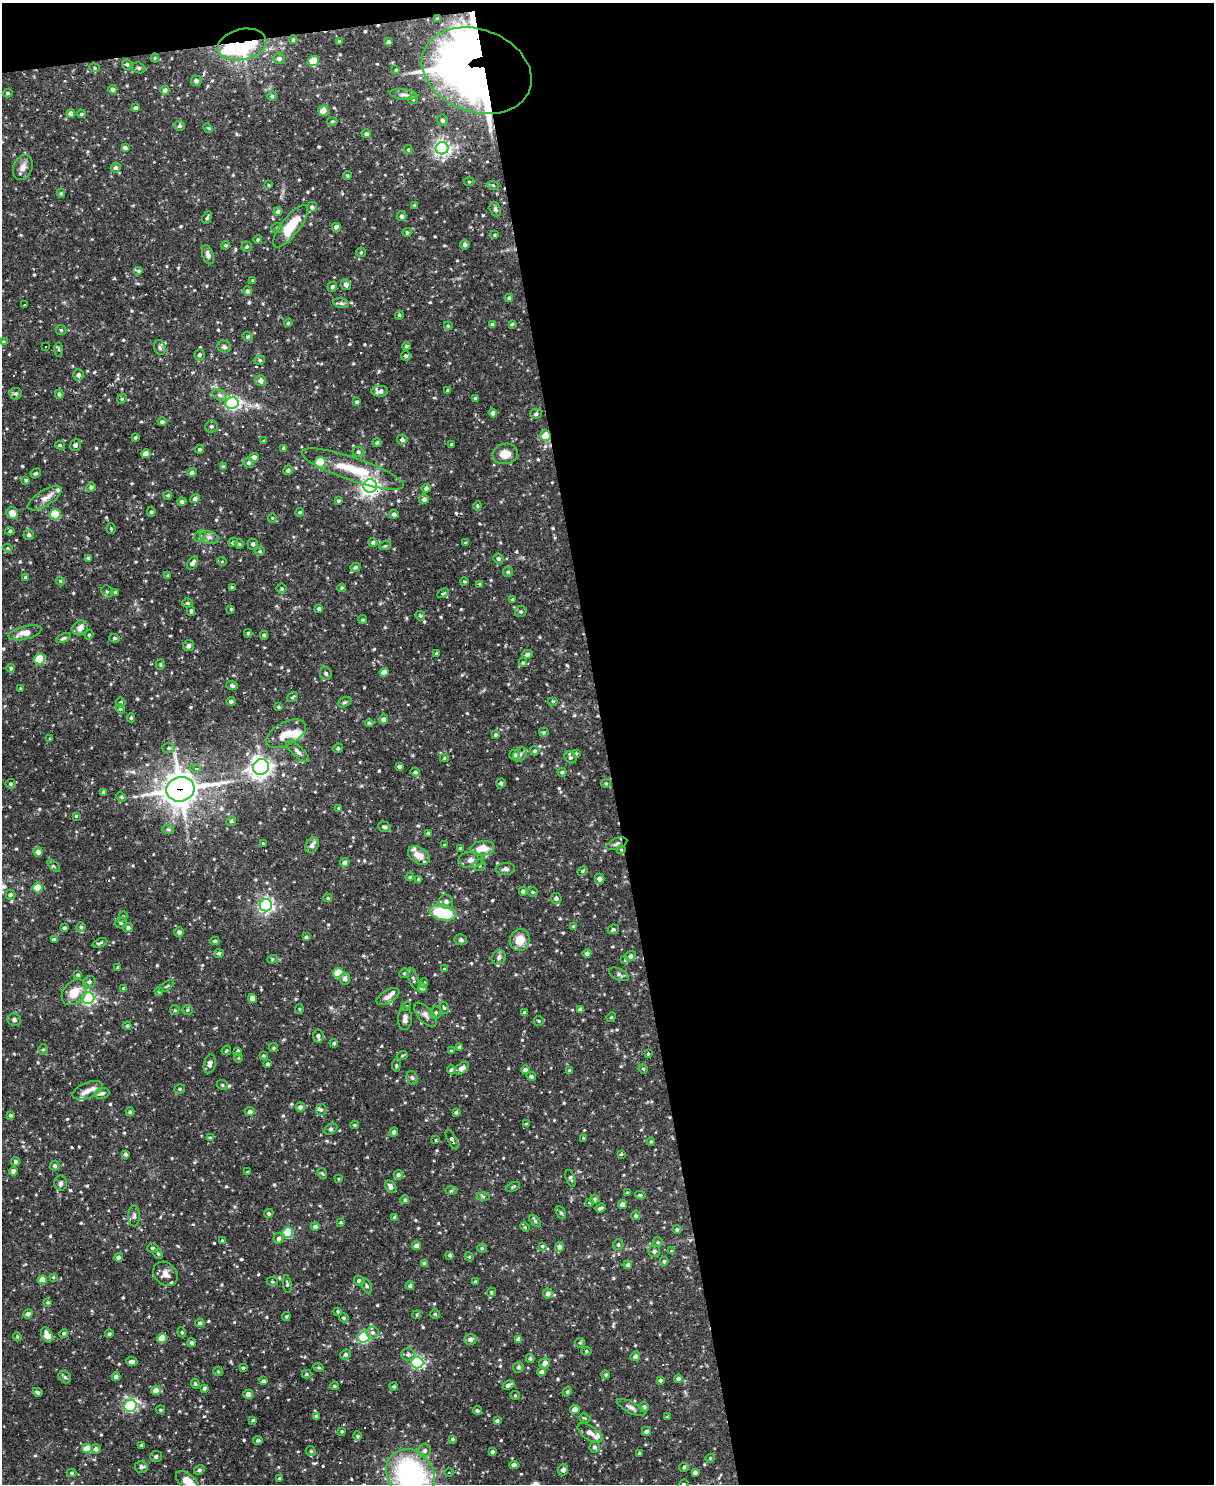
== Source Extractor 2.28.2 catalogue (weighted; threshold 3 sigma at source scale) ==
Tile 4 of 4 x 3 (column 4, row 1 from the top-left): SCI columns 3635-4846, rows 3211-4692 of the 4846 x 4826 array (HDU 1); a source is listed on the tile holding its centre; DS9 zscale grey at full resolution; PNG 1216 x 1486 px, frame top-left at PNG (2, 3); each listed source drawn as its Kron ellipse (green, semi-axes under 4 px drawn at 4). Shown black and unused: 51% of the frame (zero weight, under 2 of 3 exposures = <1% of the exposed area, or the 3 px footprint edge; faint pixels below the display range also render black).
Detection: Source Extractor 2.28.2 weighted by HDU 2 'WHT'; one run over the whole footprint, this tile lists its part. Background 0.091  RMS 0.0031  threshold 0.0137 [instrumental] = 3 sigma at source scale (4.5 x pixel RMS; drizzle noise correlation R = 1.50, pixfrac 1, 0.05/0.05 arcsec/px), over >= 5 px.
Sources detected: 630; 2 inside a brighter object's white glare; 3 cosmic-ray / hot-pixel residue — neither listed nor drawn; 14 inside a brighter listed object's ellipse — not listed separately; of the other 611, all 500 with FLUX_AUTO >= 0.337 (the completeness limit of this list) listed and drawn (111 fainter detections not listed), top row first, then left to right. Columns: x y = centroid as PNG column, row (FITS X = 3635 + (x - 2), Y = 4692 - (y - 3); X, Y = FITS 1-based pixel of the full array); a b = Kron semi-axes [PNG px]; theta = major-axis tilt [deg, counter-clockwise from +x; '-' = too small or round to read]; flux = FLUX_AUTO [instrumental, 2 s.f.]
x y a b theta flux
438 19 3 3 - 0.46
293 40 4 3 - 0.53
339 41 3 3 - 0.57
389 42 4 3 - 0.73
242 44 24 15 13 32
155 58 4 4 - 0.36
279 59 6 5 - 1.2
313 61 5 5 - 12
127 64 5 4 - 0.57
94 68 5 4 - 0.37
139 68 7 5 -18 0.64
396 70 4 3 - 0.34
477 71 56 41 -20 310
196 81 5 5 - 0.94
113 89 4 4 - 0.79
165 90 4 4 - 1.1
8 93 5 4 - 0.5
404 94 14 5 -6 1.3
272 96 5 4 - 0.54
413 99 5 4 - 0.47
135 108 4 4 - 0.71
323 111 5 5 - 7.2
71 114 4 4 - 1.5
81 114 4 3 - 0.48
442 120 6 5 - 1
332 122 5 3 - 0.41
180 126 5 5 - 0.72
208 128 5 4 - 0.34
366 134 5 4 - 0.81
125 148 4 3 - 1
442 148 6 6 - 100
408 149 4 4 - 0.35
23 167 13 9 66 1.9
116 168 5 5 - 0.81
347 176 4 4 - 0.44
469 182 5 3 - 0.35
269 185 3 3 - 0.36
493 185 6 3 -20 0.4
61 193 4 4 - 0.37
414 205 4 3 - 0.35
312 207 5 5 - 0.8
495 209 7 5 -70 0.66
278 211 4 4 - 0.78
402 216 5 4 - 0.92
207 218 6 4 63 0.47
290 226 26 9 52 9.3
336 227 4 4 - 1.5
277 228 6 5 - 0.58
407 232 4 4 - 0.63
494 235 4 4 - 0.37
258 240 4 3 - 0.38
226 245 4 4 - 0.42
465 245 5 4 - 0.66
247 246 5 5 - 0.46
361 252 5 4 - 0.39
208 255 10 5 -72 1.2
139 271 5 4 - 0.39
253 280 4 4 - 0.38
346 284 5 5 - 1.3
332 287 5 4 - 0.57
247 291 5 4 - 0.63
509 298 4 4 - 0.64
341 303 8 5 -14 0.83
24 305 3 2 - 0.51
399 315 4 4 - 0.34
288 323 4 4 - 0.46
492 324 4 3 - 0.82
512 324 4 3 - 0.42
448 326 4 4 - 0.34
61 330 5 5 - 0.46
248 336 5 4 - 0.5
3 342 4 3 - 0.36
406 346 4 3 - 0.5
45 347 3 3 - 2.8
224 347 7 6 - 0.86
160 348 7 5 -73 0.84
59 350 7 4 -89 0.43
200 355 5 5 - 0.83
406 356 5 5 - 0.71
260 360 5 4 - 0.52
78 375 5 5 - 1
261 381 5 5 - 1.5
448 390 4 3 - 0.39
380 391 8 5 3 1.6
16 394 6 6 - 0.7
59 394 4 4 - 0.57
220 395 8 5 -26 0.93
475 398 3 3 - 0.36
122 399 5 4 - 0.38
357 402 4 3 - 0.46
232 403 6 6 - 61
493 413 4 4 - 1.5
536 414 6 5 - 0.87
162 422 4 4 - 0.76
211 426 6 6 - 0.7
545 435 5 5 - 6.8
135 437 3 3 - 0.43
402 439 5 5 - 1
264 441 3 3 - 0.41
377 442 4 4 - 0.47
451 444 3 3 - 0.41
60 445 5 4 - 0.42
75 445 6 5 - 0.86
284 448 4 3 - 0.57
199 449 4 4 - 0.41
358 452 6 5 - 0.65
146 454 4 4 - 3.2
505 454 13 10 8 3.6
254 457 4 4 - 1.9
320 462 5 5 - 14
249 463 5 5 - 0.66
223 466 4 4 - 0.47
353 469 54 11 -19 12
288 470 5 4 - 0.83
192 472 5 4 - 0.72
36 473 5 4 - 0.5
26 480 4 3 - 0.56
370 486 7 6 - 150
91 487 5 4 - 0.71
426 488 4 4 - 0.87
168 495 4 4 - 0.46
45 498 19 7 32 2.4
195 498 5 4 - 0.87
424 499 5 4 - 1
182 501 4 4 - 0.72
338 501 4 3 - 0.42
477 506 4 4 - 0.38
151 512 5 4 - 0.43
300 512 4 3 - 0.44
12 513 6 6 - 2.6
55 514 5 5 - 14
394 514 5 4 - 0.98
272 518 4 4 - 0.35
111 528 5 4 - 0.36
10 531 5 4 - 0.55
29 535 5 5 - 0.73
200 536 6 5 - 0.65
209 537 9 6 -17 1.1
233 542 5 4 - 0.73
373 542 4 4 - 0.63
466 543 4 3 - 0.44
239 544 4 4 - 0.58
253 544 5 5 - 0.8
385 546 6 3 18 0.38
8 548 5 4 - 0.34
260 551 5 4 - 0.55
88 558 4 3 - 0.44
498 558 5 4 - 0.57
222 561 5 4 - 0.35
193 563 7 4 59 1.2
355 567 5 4 - 0.69
508 572 5 5 - 0.58
168 575 4 3 - 0.34
26 577 4 3 - 0.8
60 581 4 4 - 0.36
464 581 4 3 - 0.36
479 584 4 2 - 0.41
232 588 4 3 - 0.48
342 588 4 3 - 0.4
282 589 5 5 - 0.43
107 591 6 5 - 0.55
116 592 4 3 - 0.44
443 593 6 3 27 0.35
512 600 4 4 - 0.45
188 603 5 4 - 0.59
319 608 4 3 - 0.72
231 609 3 3 - 0.35
191 611 5 4 - 0.5
521 611 6 5 - 0.62
420 616 5 4 - 0.47
363 620 5 4 - 0.46
80 628 8 7 - 2.1
25 633 17 6 14 3
248 633 4 4 - 0.47
89 635 5 4 - 0.41
264 635 4 4 - 0.51
63 638 8 4 24 0.54
115 638 5 4 - 0.44
188 646 5 5 - 1
436 653 4 3 - 0.36
527 654 5 4 - 0.85
40 659 5 5 - 17
523 662 4 4 - 0.39
160 665 5 4 - 0.46
11 668 4 4 - 0.55
384 672 4 4 - 2.8
326 673 6 5 - 0.69
232 685 6 4 -21 0.75
21 689 3 3 - 0.36
292 697 6 4 36 0.37
231 701 4 4 - 0.69
553 701 5 3 - 0.35
345 702 7 4 26 0.58
121 703 5 5 - 0.68
278 707 3 3 - 0.43
120 709 5 4 - 0.44
131 718 4 4 - 0.47
383 719 5 5 - 1.1
369 723 4 4 - 0.61
544 732 5 4 - 0.47
286 734 22 11 28 4.8
496 735 4 4 - 0.55
50 739 3 3 - 0.35
169 748 6 5 - 0.69
338 748 5 4 - 0.54
298 751 14 5 -42 1.2
535 751 5 4 - 0.51
576 753 3 3 - 0.38
520 754 8 6 48 0.9
515 755 5 5 - 0.93
570 757 6 5 - 0.63
444 758 4 4 - 0.38
399 766 4 4 - 0.78
261 767 8 7 - 180
196 768 5 4 - 0.68
415 772 5 4 - 0.56
562 772 4 4 - 0.53
501 783 5 4 - 0.65
606 783 4 4 - 0.35
11 784 5 5 - 0.57
180 789 14 12 15 500
104 792 4 3 - 0.8
121 797 5 4 - 0.48
339 808 4 3 - 0.49
76 816 3 3 - 0.38
231 821 5 4 - 0.41
384 827 6 5 - 0.67
168 829 6 4 -17 0.49
428 833 4 3 - 0.63
263 844 3 2 - 0.47
617 844 11 5 21 1
312 845 8 6 56 1.6
445 845 3 3 - 0.43
460 848 3 3 - 0.55
482 848 12 7 7 4.4
621 850 4 4 - 0.34
38 852 5 4 - 2
419 855 12 8 -34 3.8
471 860 12 8 3 1.8
345 862 5 4 - 1.2
479 865 6 6 - 0.79
54 866 7 4 -44 0.46
505 869 9 6 4 0.96
582 871 5 4 - 0.43
410 877 4 4 - 0.37
419 879 4 3 - 0.47
599 879 5 4 - 1.4
37 888 5 5 - 5.4
523 891 4 4 - 0.83
533 892 5 4 - 0.46
10 895 5 5 - 0.61
328 898 4 4 - 0.45
556 898 5 5 - 0.81
446 902 7 6 - 1.2
266 905 6 6 - 84
443 912 13 7 -13 17
123 917 5 4 - 0.55
121 923 5 5 - 0.61
573 926 3 3 - 0.35
81 927 4 4 - 0.44
128 927 5 4 - 0.78
64 928 3 3 - 0.63
613 929 5 4 - 0.54
179 932 5 4 - 0.99
306 937 3 3 - 0.49
54 940 4 3 - 0.79
461 940 6 5 - 0.77
520 940 11 10 - 4.6
215 941 4 3 - 0.63
100 943 8 3 21 0.56
219 953 5 4 - 0.69
587 953 4 4 - 0.87
631 956 6 4 40 0.91
499 958 8 6 50 0.95
272 959 5 4 - 0.41
625 960 4 3 - 2.7
118 968 3 3 - 0.57
444 969 4 3 - 0.4
338 973 5 5 - 10
404 973 5 4 - 0.46
619 974 10 5 -26 0.84
78 975 4 3 - 0.5
345 979 5 5 - 1
413 979 12 4 -69 0.72
89 982 6 5 - 0.77
424 983 5 4 - 0.39
167 986 8 3 33 0.42
124 988 4 4 - 0.48
422 988 4 4 - 1.4
159 991 4 3 - 0.35
74 992 14 10 48 4.7
388 997 12 6 30 1.5
88 998 6 6 - 57
252 999 4 4 - 2.2
406 1006 5 4 - 0.37
444 1008 6 4 -61 0.45
299 1009 5 4 - 0.35
580 1009 4 3 - 0.9
175 1010 5 4 - 0.38
187 1010 5 5 - 0.5
436 1012 6 5 - 0.64
525 1013 4 3 - 0.85
425 1015 15 7 -48 1.6
611 1017 5 4 - 0.41
405 1019 11 7 87 1.4
14 1020 7 6 - 0.76
539 1021 5 4 - 0.41
127 1026 4 4 - 0.43
318 1036 6 5 - 0.92
334 1043 4 4 - 0.5
460 1047 3 3 - 0.71
273 1048 4 3 - 0.38
43 1050 5 5 - 0.51
226 1050 5 4 - 0.38
238 1051 4 4 - 0.89
451 1051 3 3 - 0.41
648 1054 3 3 - 0.37
263 1055 4 3 - 0.35
402 1056 5 3 - 0.34
239 1058 5 3 - 0.35
210 1064 9 6 77 1.2
268 1064 4 3 - 0.7
396 1065 6 3 82 0.37
462 1068 8 5 36 2
643 1069 5 4 - 0.34
451 1070 4 4 - 0.86
525 1070 4 4 - 1.1
570 1070 4 3 - 0.71
531 1076 5 4 - 0.68
412 1078 7 5 -72 0.6
222 1085 6 4 -23 0.5
180 1089 5 4 - 0.46
88 1090 16 8 22 2.4
102 1093 7 5 19 0.97
300 1107 4 4 - 1.1
321 1110 5 5 - 0.62
130 1112 4 4 - 0.65
250 1112 5 4 - 0.97
456 1112 3 3 - 0.49
11 1115 3 3 - 0.58
526 1124 4 4 - 0.39
355 1125 4 3 - 0.38
330 1129 7 5 26 0.61
394 1132 4 4 - 0.93
210 1137 4 4 - 0.39
583 1138 3 3 - 0.76
452 1139 11 4 -63 0.78
435 1140 4 3 - 0.42
651 1141 4 3 - 0.39
125 1154 4 3 - 0.72
621 1154 4 3 - 1.1
15 1162 4 4 - 0.72
55 1166 5 5 - 0.72
13 1171 4 4 - 0.97
248 1172 4 3 - 0.41
322 1173 6 3 -56 0.37
398 1175 5 4 - 0.82
571 1178 9 4 -69 0.56
339 1179 3 3 - 0.37
61 1183 7 6 - 0.85
391 1187 7 5 -55 1.3
513 1187 7 3 23 0.4
451 1190 5 3 - 0.4
627 1193 4 3 - 0.44
640 1195 5 4 - 0.47
483 1197 6 4 -2 0.51
594 1199 4 4 - 0.84
405 1200 4 4 - 0.47
589 1203 3 3 - 0.4
622 1204 4 4 - 1.3
601 1208 5 3 - 0.78
269 1213 5 4 - 0.5
561 1213 7 4 -61 0.57
134 1216 10 5 89 0.95
636 1216 5 4 - 0.58
395 1217 4 3 - 0.77
535 1221 7 4 -49 0.51
341 1222 4 3 - 0.38
315 1226 4 4 - 0.81
525 1227 5 4 - 0.4
677 1229 4 4 - 0.56
288 1232 5 5 - 15
279 1238 6 5 - 0.97
222 1241 4 4 - 0.45
658 1242 5 4 - 0.38
618 1245 5 5 - 0.61
417 1246 4 4 - 1.7
542 1246 4 3 - 0.36
560 1247 5 4 - 1.3
153 1248 5 4 - 0.57
482 1248 5 4 - 0.42
671 1250 3 3 - 0.56
654 1251 6 5 - 0.83
158 1254 5 4 - 0.4
450 1255 4 4 - 0.58
119 1257 4 4 - 0.97
469 1257 4 4 - 0.36
664 1261 4 4 - 0.47
424 1263 4 4 - 0.61
628 1265 4 4 - 0.75
165 1274 13 11 -45 2.8
53 1277 4 4 - 0.34
42 1280 4 4 - 2.6
272 1281 6 4 -1 0.48
359 1281 5 4 - 0.92
475 1281 4 3 - 0.39
287 1284 9 4 -82 0.56
367 1286 7 5 -68 0.67
410 1286 4 4 - 0.75
491 1292 4 4 - 0.45
548 1293 5 4 - 1.5
48 1302 4 3 - 0.45
338 1311 4 3 - 0.46
28 1314 5 4 - 1.1
435 1314 5 4 - 0.43
417 1315 4 3 - 0.43
286 1316 4 4 - 0.46
344 1318 5 4 - 0.5
200 1323 4 3 - 0.61
182 1332 5 4 - 0.42
372 1332 6 6 - 0.86
64 1333 4 4 - 0.6
109 1334 4 4 - 0.52
47 1335 8 5 -57 3.5
17 1337 5 3 - 0.34
364 1337 6 5 - 37
162 1338 5 4 - 5.7
519 1339 4 4 - 1.9
470 1340 6 5 - 0.93
192 1343 4 4 - 0.67
580 1343 5 5 - 0.4
586 1351 5 4 - 0.39
345 1354 5 5 - 0.72
408 1354 6 6 - 1
635 1356 5 4 - 0.9
530 1359 4 4 - 0.6
132 1361 5 4 - 1.1
417 1363 6 6 - 54
545 1363 5 5 - 1.4
319 1367 5 4 - 0.46
518 1367 5 5 - 0.52
243 1368 3 3 - 0.42
218 1371 5 4 - 0.37
541 1372 4 4 - 0.88
307 1374 5 4 - 0.48
606 1375 4 4 - 0.42
65 1377 7 5 -44 0.64
116 1377 4 4 - 1.1
678 1379 4 4 - 1
660 1380 3 3 - 0.61
263 1381 4 4 - 0.75
195 1384 5 4 - 0.44
508 1385 6 3 23 1.1
334 1386 4 3 - 0.35
394 1386 4 4 - 0.43
205 1388 4 4 - 0.78
156 1390 4 4 - 2.7
37 1392 5 4 - 0.76
567 1392 5 4 - 0.46
248 1394 5 4 - 1.5
515 1395 4 4 - 0.36
130 1406 6 6 - 43
631 1407 15 5 -27 1.1
644 1407 5 4 - 0.89
575 1409 5 4 - 2.8
161 1410 4 3 - 0.47
477 1410 4 4 - 0.58
317 1416 4 4 - 0.85
667 1417 3 3 - 0.34
585 1418 6 4 -19 0.38
253 1420 3 3 - 0.43
497 1421 4 3 - 0.58
341 1431 4 4 - 0.37
646 1431 4 4 - 1.2
590 1433 14 7 -33 1.9
357 1436 4 4 - 0.39
452 1439 4 3 - 0.44
258 1440 5 3 - 0.51
141 1445 4 3 - 0.34
595 1447 6 5 - 0.77
87 1448 5 4 - 5
96 1449 5 5 - 0.99
311 1451 5 4 - 0.42
425 1451 7 6 - 0.93
492 1452 3 3 - 0.64
639 1453 3 3 - 0.36
156 1456 6 5 - 0.67
710 1458 4 4 - 0.35
514 1465 4 4 - 1.2
141 1467 6 6 - 0.7
684 1467 5 4 - 0.47
199 1470 5 4 - 0.61
563 1470 5 5 - 1.4
695 1472 4 3 - 0.96
72 1473 5 4 - 0.59
449 1473 4 3 - 0.36
411 1474 27 22 -50 56
279 1479 3 3 - 0.38
187 1481 13 7 -38 4.4
684 1484 5 4 - 0.52
Overlapping masked pixels (flux is a lower limit): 8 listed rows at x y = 438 19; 242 44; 477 71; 545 435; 370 486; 180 789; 621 850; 452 1139
Isophote crosses this tile's border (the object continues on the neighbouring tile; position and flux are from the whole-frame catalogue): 3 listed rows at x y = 411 1474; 187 1481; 684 1484